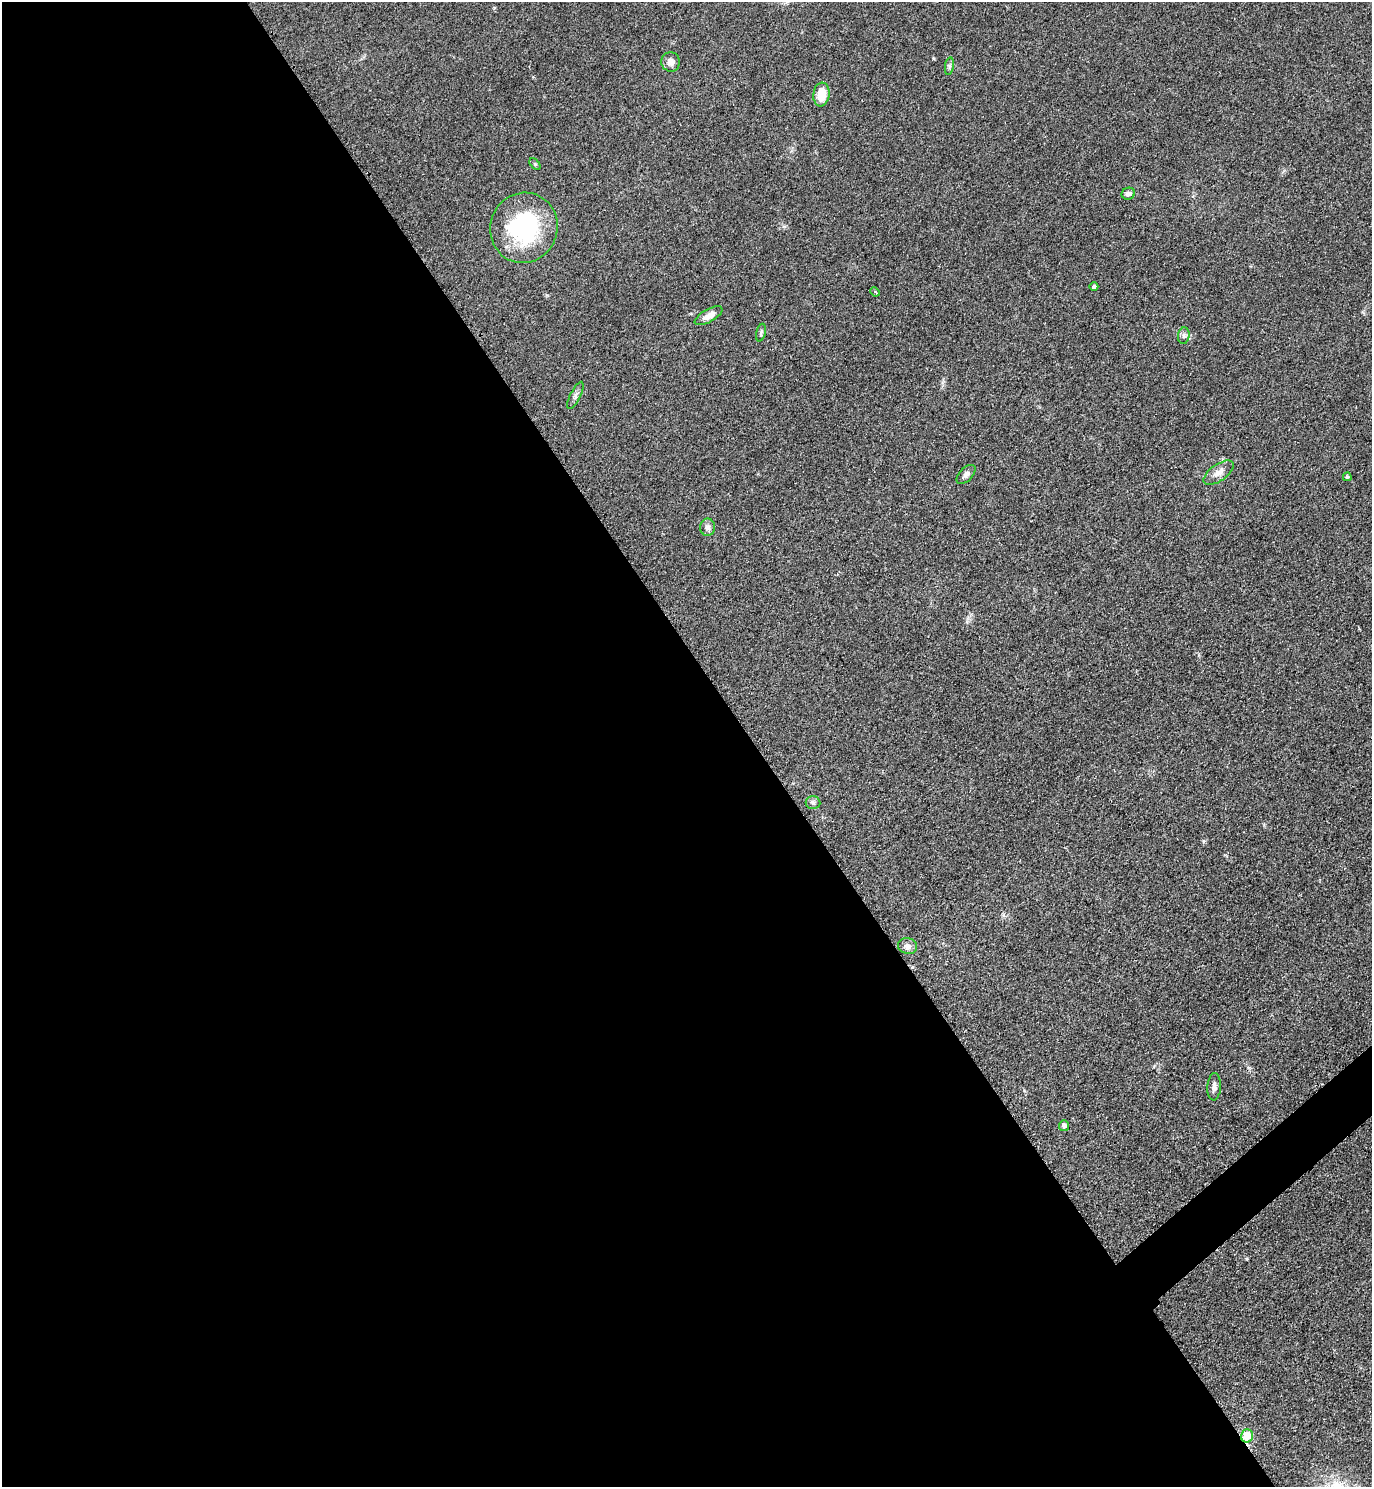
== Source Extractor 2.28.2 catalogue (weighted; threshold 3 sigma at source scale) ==
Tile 9 of 4 x 4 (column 1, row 3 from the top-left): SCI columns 312-1681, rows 1491-2975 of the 5957 x 5960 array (HDU 1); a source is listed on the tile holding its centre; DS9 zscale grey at full resolution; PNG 1374 x 1489 px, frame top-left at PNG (2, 2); each listed source drawn as its Kron ellipse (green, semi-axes under 4 px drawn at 4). Shown black and unused: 56% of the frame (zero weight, under 2 of 3 exposures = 1% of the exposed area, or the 3 px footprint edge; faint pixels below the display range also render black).
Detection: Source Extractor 2.28.2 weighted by HDU 2 'WHT'; one run over the whole footprint, this tile lists its part. Background 0.0786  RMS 0.0081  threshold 0.0366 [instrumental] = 3 sigma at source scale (4.5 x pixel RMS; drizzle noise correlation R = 1.50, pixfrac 1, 0.05/0.05 arcsec/px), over >= 5 px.
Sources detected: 21; all 21 listed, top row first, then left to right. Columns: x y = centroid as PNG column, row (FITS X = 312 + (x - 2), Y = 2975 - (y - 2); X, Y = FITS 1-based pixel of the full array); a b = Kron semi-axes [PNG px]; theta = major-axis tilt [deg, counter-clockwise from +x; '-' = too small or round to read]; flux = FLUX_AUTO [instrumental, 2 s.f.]
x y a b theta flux
671 62 10 9 - 5
949 66 9 4 82 1.8
821 94 12 8 84 15
535 164 7 4 -46 1.1
1128 194 7 6 - 4
524 228 35 33 69 86
1094 287 4 4 - 2
875 292 5 4 - 1.3
709 316 15 6 30 6.1
761 333 9 4 76 1.5
1184 336 8 6 84 2.2
575 395 15 5 64 2.9
1219 473 17 8 35 6.4
966 474 12 6 46 3
1347 477 4 4 - 1.1
707 527 8 7 - 3.2
813 803 7 6 - 2.3
908 946 10 8 -16 4.1
1214 1087 13 7 86 4
1064 1126 5 5 - 2.7
1247 1436 6 6 - 20
Overlapping masked pixels (flux is a lower limit): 1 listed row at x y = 1247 1436